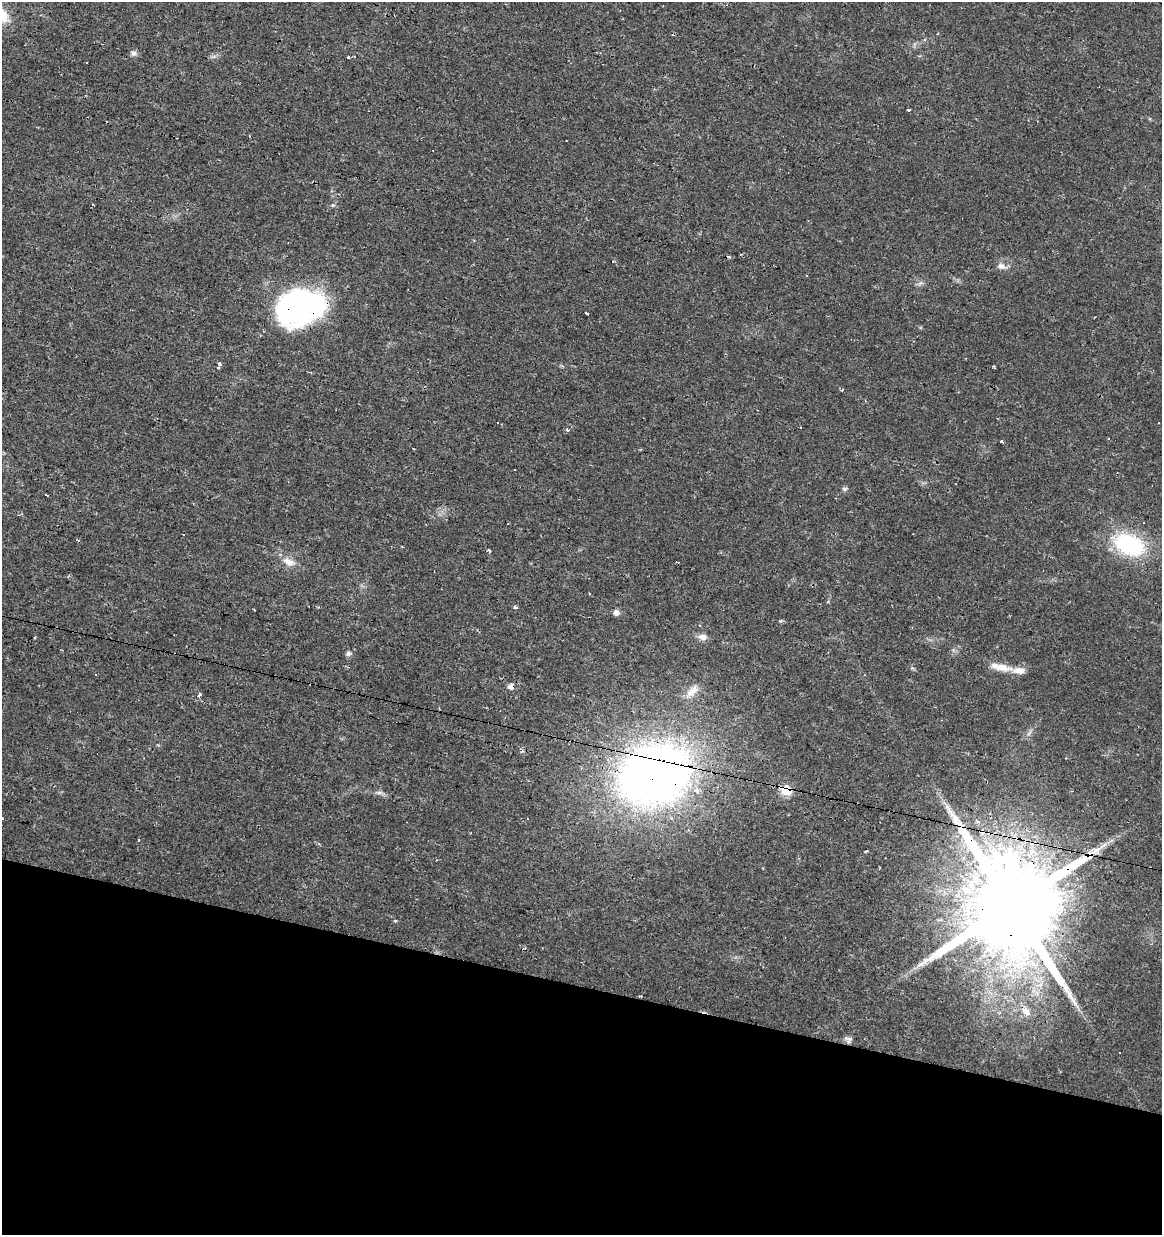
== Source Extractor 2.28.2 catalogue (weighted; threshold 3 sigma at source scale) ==
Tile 15 of 4 x 4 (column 3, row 4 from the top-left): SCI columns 2602-3761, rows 1-1233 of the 5143 x 4939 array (HDU 1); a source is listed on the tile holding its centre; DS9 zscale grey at full resolution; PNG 1164 x 1237 px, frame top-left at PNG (2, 2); no overlay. Shown black and unused: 20% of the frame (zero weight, under 2 of 3 exposures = <1% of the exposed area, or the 3 px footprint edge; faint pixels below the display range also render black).
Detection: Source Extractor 2.28.2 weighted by HDU 2 'WHT'; one run over the whole footprint, this tile lists its part. Background 0.0131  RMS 0.0031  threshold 0.0138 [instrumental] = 3 sigma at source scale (4.5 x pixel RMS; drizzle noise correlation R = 1.50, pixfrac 1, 0.0396/0.0396 arcsec/px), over >= 5 px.
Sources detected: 70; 2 inside a brighter object's white glare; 18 cosmic-ray / hot-pixel residue — not listed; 2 inside a brighter listed object's ellipse — not listed separately; the other 48 listed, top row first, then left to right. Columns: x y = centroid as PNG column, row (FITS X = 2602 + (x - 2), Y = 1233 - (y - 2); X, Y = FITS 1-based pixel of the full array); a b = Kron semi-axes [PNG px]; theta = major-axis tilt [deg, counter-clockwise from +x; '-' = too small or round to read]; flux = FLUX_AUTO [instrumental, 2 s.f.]
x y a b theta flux
134 53 8 7 - 1
349 57 3 3 - 0.97
908 110 3 3 - 3.2
93 205 4 2 - 0.27
333 205 5 4 - 0.45
1001 266 11 8 -19 1.7
920 283 8 4 37 0.71
304 297 38 22 -17 27
587 313 3 3 - 2.9
220 364 4 4 - 1.5
994 367 4 3 - 0.32
842 390 5 3 - 0.48
567 430 4 3 - 1
1108 439 3 2 - 0.24
1002 442 4 3 - 1.2
413 448 3 2 - 0.29
514 470 2 2 - 0.25
845 489 7 5 3 0.62
46 495 4 2 - 0.36
1143 523 3 2 - 0.32
184 534 3 2 - 0.29
1129 545 36 22 -22 29
489 551 3 3 - 2.1
289 562 18 10 -25 3.2
515 607 4 3 - 1.3
616 612 7 6 - 1.4
780 621 5 5 - 0.4
699 625 3 2 - 0.61
703 637 11 8 -4 1.9
348 653 9 6 20 0.87
1001 667 34 8 -12 4.3
96 674 3 2 - 0.41
511 686 6 5 - 2
692 691 20 9 47 3.5
199 695 4 3 - 1.5
1029 733 12 3 59 0.7
654 775 48 39 23 300
786 790 6 5 - 29
697 791 7 6 - 1.5
379 793 9 4 0 0.84
957 821 61 9 -56 9.9
978 821 5 4 - 0.81
139 841 3 3 - 1.5
1013 906 27 21 -18 9400
395 920 4 3 - 0.37
640 996 4 2 - 0.34
1026 1011 13 9 -44 2.5
848 1039 13 5 -12 1.1
Overlapping masked pixels (flux is a lower limit): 6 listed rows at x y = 511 686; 654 775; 786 790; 957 821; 1013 906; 640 996